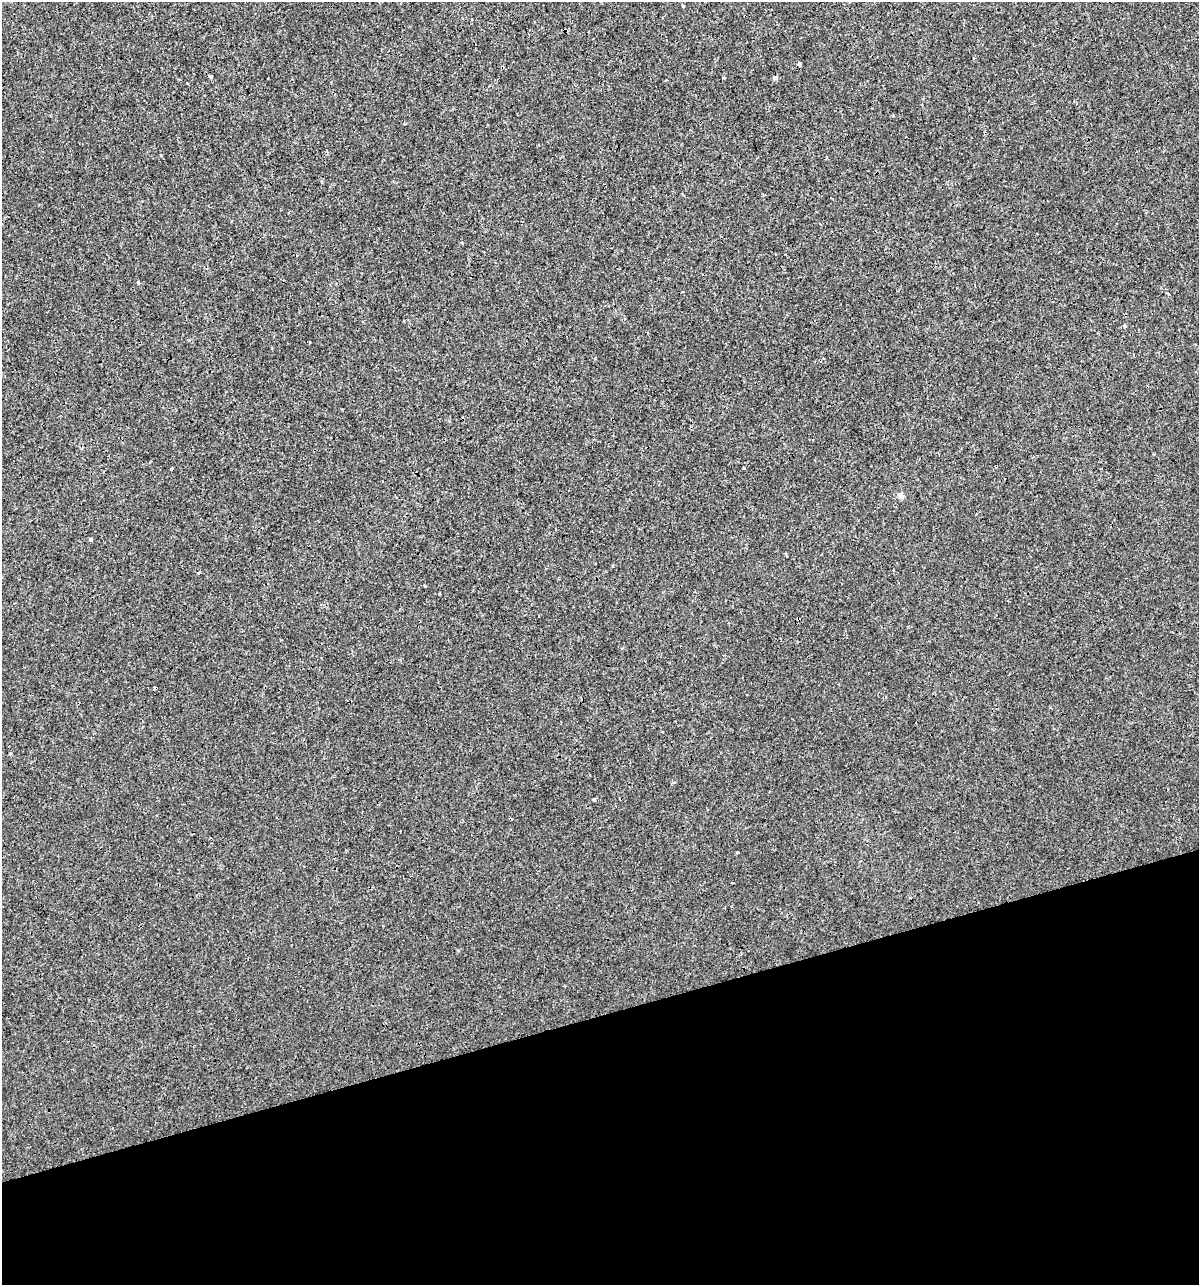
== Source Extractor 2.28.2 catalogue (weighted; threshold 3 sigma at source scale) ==
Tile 14 of 4 x 4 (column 2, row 4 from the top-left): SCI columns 1244-2440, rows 1-1283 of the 4930 x 5132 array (HDU 1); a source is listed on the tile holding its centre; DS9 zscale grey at full resolution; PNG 1201 x 1287 px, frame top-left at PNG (2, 2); no overlay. Shown black and unused: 21% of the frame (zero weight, under 3 of 4 exposures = <1% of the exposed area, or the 3 px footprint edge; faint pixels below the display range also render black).
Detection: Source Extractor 2.28.2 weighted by HDU 2 'WHT'; one run over the whole footprint, this tile lists its part. Background 1.50e-04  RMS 0.0017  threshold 0.00779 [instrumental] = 3 sigma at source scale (4.5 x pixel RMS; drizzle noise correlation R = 1.50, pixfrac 1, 0.0396/0.0396 arcsec/px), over >= 5 px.
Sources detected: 22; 7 cosmic-ray / hot-pixel residue — not listed; the other 15 listed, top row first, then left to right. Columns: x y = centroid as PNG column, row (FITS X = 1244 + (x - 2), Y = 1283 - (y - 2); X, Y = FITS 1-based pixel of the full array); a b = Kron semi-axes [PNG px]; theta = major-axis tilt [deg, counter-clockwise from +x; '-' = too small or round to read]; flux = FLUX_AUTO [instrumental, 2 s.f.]
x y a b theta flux
683 6 3 3 - 0.15
974 58 3 3 - 0.19
799 64 4 3 - 0.62
775 77 5 5 - 0.41
666 80 4 2 - 0.16
138 283 3 3 - 0.6
682 292 3 2 - 0.15
1125 326 3 3 - 0.45
1154 454 3 3 - 0.16
900 495 5 5 - 1.4
90 539 4 4 - 0.28
786 555 3 2 - 0.21
425 586 3 2 - 0.2
594 799 4 4 - 0.17
511 819 4 2 - 0.15
Unlisted compact peaks at least as high as the median listed source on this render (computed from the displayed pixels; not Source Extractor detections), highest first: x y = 737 852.